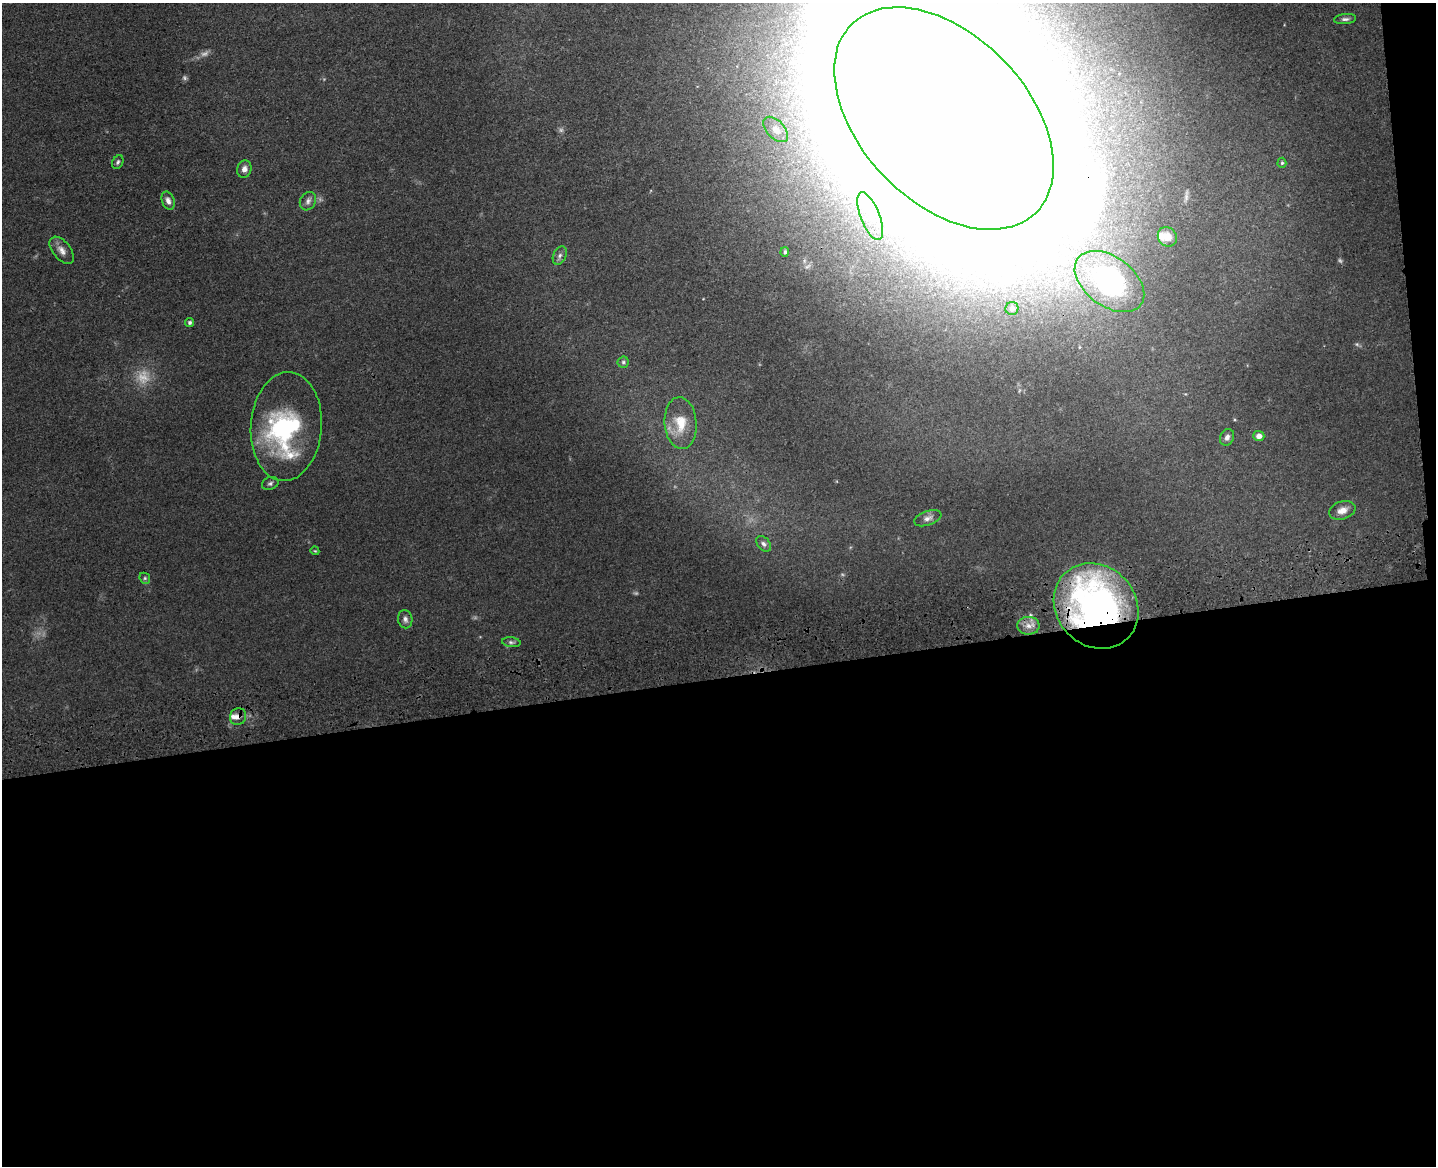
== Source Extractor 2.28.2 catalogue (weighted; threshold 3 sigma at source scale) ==
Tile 12 of 3 x 4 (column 3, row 4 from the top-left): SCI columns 3134-4567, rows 117-1280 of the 4726 x 4887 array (HDU 1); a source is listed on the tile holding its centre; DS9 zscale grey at full resolution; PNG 1438 x 1168 px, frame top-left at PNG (2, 3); each listed source drawn as its Kron ellipse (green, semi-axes under 4 px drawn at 4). Shown black and unused: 43% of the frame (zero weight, under 3 of 4 exposures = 6% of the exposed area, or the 3 px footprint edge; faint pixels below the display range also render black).
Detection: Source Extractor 2.28.2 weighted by HDU 2 'WHT'; one run over the whole footprint, this tile lists its part. Background 0.0547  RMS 0.0057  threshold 0.0257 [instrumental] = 3 sigma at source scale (4.5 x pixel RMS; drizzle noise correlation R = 1.50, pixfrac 1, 0.05/0.05 arcsec/px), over >= 5 px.
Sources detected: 44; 7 too faint to see at this stretch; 3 inside a brighter object's white glare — neither listed nor drawn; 2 inside a brighter listed object's ellipse — not listed separately; the other 32 listed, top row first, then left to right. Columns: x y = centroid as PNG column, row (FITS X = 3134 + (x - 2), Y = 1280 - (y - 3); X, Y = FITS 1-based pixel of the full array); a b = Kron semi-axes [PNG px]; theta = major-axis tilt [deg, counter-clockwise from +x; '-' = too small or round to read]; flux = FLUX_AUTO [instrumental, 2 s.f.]
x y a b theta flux
1345 19 11 5 6 1.8
944 118 132 83 -46 17000
776 129 15 9 -46 4.8
118 162 7 5 62 1.3
1282 163 5 4 - 0.82
244 169 8 7 - 3
168 201 9 6 -71 2.9
308 201 10 7 60 2.4
870 216 25 9 -68 12
1167 237 10 9 - 4.2
62 250 16 9 -51 4.3
785 252 5 4 - 1.2
560 256 10 6 66 1.9
1109 281 39 24 -36 130
1012 308 6 6 - 2.7
190 322 4 4 - 1.2
623 362 5 5 - 1
681 423 26 16 -86 14
286 426 55 35 86 83
1259 436 5 5 - 3.8
1227 437 8 6 62 2.4
270 483 8 6 22 1.5
1342 510 13 9 17 4.6
928 518 14 7 19 3.1
764 544 9 6 -49 1.8
315 551 4 3 - 0.54
145 578 6 5 - 0.9
1096 606 45 39 -47 260
405 619 9 7 -77 2.4
1028 626 11 9 -2 4.2
511 642 9 5 -7 1.4
238 717 8 8 - 3.1
Overlapping masked pixels (flux is a lower limit): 4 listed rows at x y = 944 118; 1109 281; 1096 606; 238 717
Isophote crosses this tile's border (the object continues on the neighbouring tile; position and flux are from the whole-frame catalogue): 1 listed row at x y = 944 118